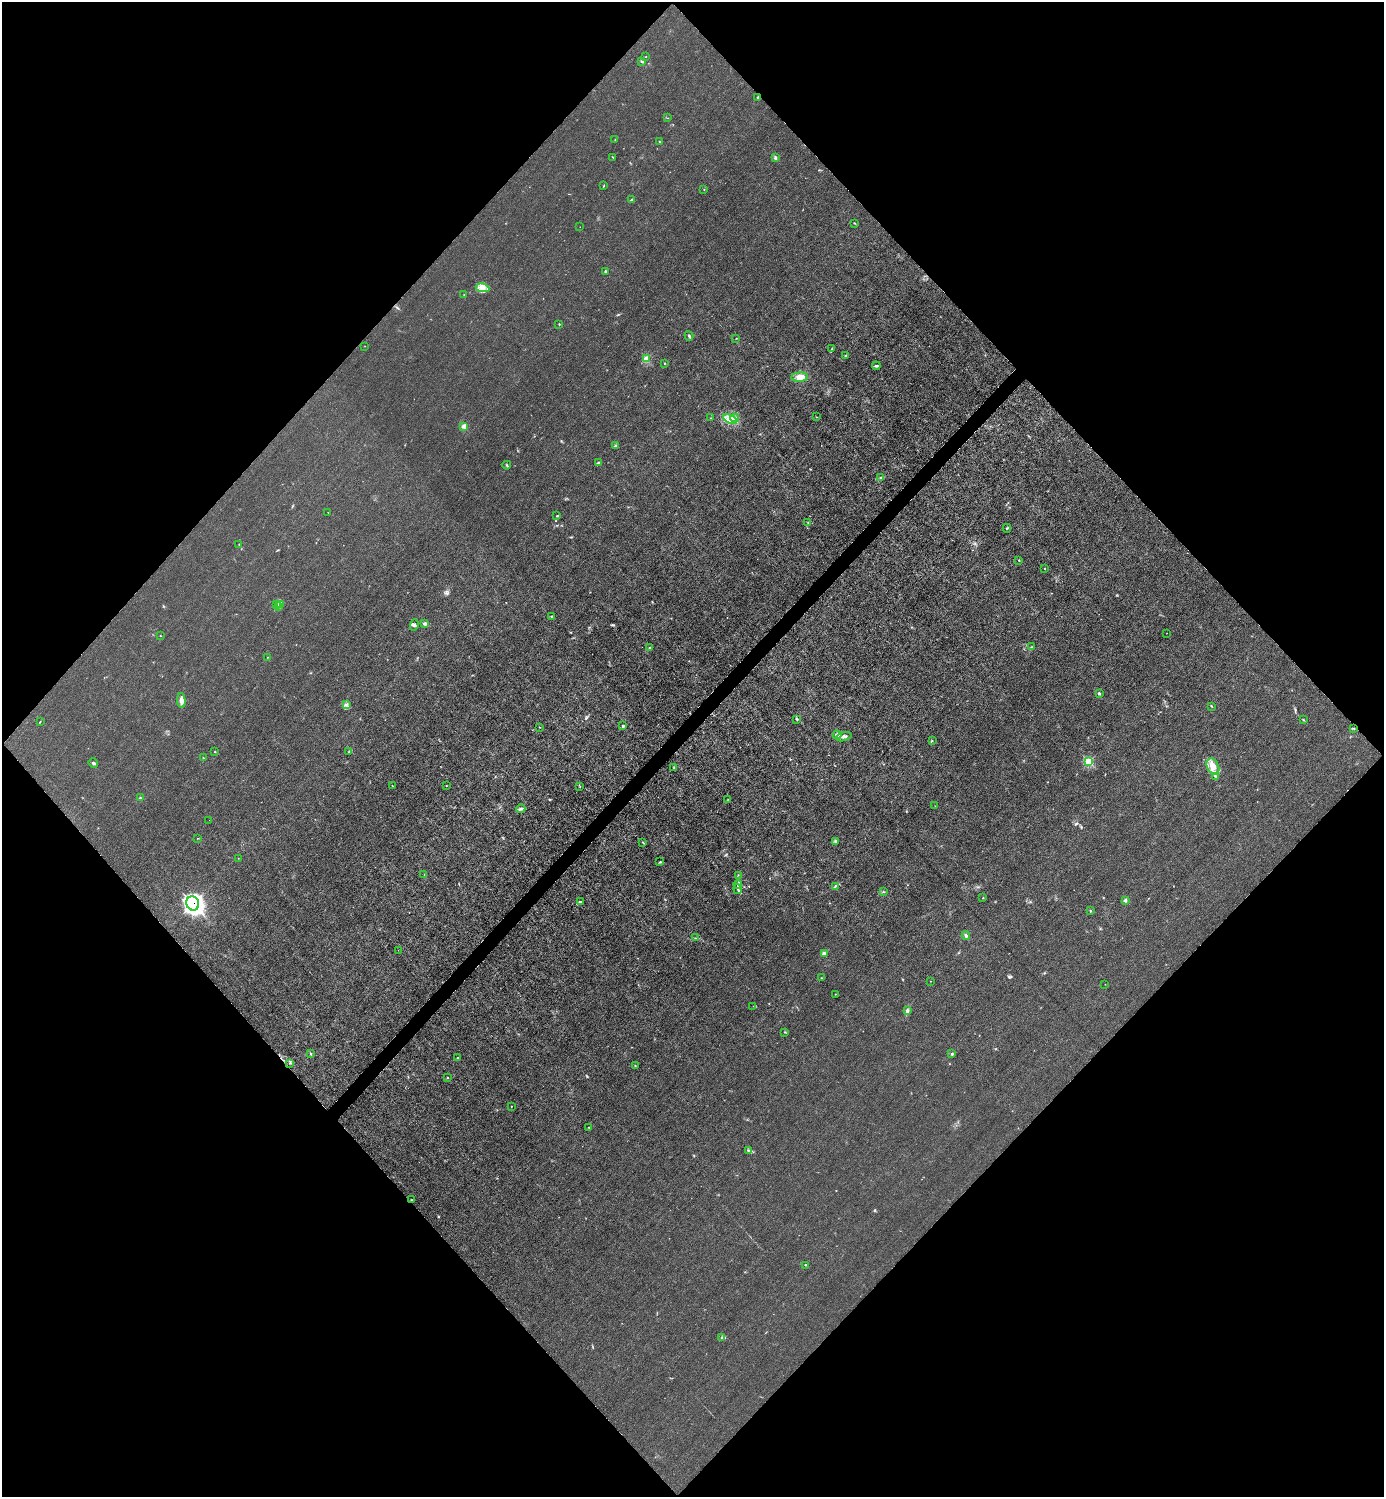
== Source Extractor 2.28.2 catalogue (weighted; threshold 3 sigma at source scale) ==
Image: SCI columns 301-5827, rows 3-5982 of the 5985 x 5985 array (HDU 1 of 3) = the unmasked area's bounding box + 8 px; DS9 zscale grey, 4 x 4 block average (1 PNG px = mean of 4 x 4 image px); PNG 1386 x 1499 px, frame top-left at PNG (2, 2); each listed source drawn as its Kron ellipse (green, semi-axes under 4 px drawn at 4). Shown black and unused: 51% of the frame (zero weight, under 3 of 4 exposures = <1% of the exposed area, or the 3 px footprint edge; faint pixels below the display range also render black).
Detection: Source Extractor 2.28.2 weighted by HDU 2 'WHT'. Background 0.0213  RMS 0.0062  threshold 0.0279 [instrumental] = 3 sigma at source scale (4.5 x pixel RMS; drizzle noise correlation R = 1.50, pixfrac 1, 0.05/0.05 arcsec/px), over >= 5 px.
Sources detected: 130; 1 cosmic-ray / hot-pixel residue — neither listed nor drawn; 2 coinciding with a brighter row at this scale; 6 inside a brighter listed object's ellipse — not listed separately; the other 121 listed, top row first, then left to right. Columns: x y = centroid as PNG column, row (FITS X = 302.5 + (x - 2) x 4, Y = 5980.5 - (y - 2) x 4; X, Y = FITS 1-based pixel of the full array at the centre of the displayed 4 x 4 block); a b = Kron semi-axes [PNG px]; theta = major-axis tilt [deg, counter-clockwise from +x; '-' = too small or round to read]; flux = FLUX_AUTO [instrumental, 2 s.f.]
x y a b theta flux
646 57 2 2 - 1.1
642 61 2 2 - 5.5
758 97 3 2 - 4.1
668 118 2 2 - 1.1
615 140 2 2 - 0.99
659 141 3 2 - 2
613 157 2 2 - 1.9
775 158 3 3 - 6.9
604 186 2 2 - 1.9
704 189 2 2 - 1.7
631 200 3 2 - 3.6
854 223 2 2 - 1.5
580 227 2 2 - 0.62
605 272 3 2 - 4.3
483 288 7 4 -10 20
464 295 2 2 - 1.7
559 324 2 2 - 2
689 336 5 2 - 4.9
736 338 2 2 - 1.3
365 346 2 2 - 0.97
832 349 3 2 - 3
845 356 3 2 - 2.8
646 359 2 2 - 79
664 363 2 2 - 1.7
876 366 4 2 - 5.2
800 377 8 4 2 23
816 417 2 2 - 1.2
711 418 2 2 - 1.1
734 418 4 2 - 8.5
730 419 7 3 -28 23
464 426 2 2 - 27
615 446 2 2 - 2.7
599 463 3 2 - 5
507 465 4 2 - 3.2
880 477 3 2 - 3.2
328 512 2 2 - 1.2
557 516 3 2 - 2
808 522 2 2 - 2.1
1007 528 4 2 - 3.8
239 544 2 2 - 1.4
1019 560 2 2 - 1.9
1045 569 2 2 - 1.3
281 604 2 2 - 2
277 605 3 3 - 6.2
279 607 3 2 - 4.3
551 616 2 2 - 2.3
424 623 4 3 - 6.4
414 625 6 3 74 6.7
1167 633 2 2 - 0.81
160 636 2 2 - 1.2
1032 647 2 2 - 1
650 648 4 2 - 3.3
268 657 2 2 - 0.92
1099 693 2 2 - 7.8
181 701 7 3 -86 19
346 704 2 2 - 3.1
1211 706 3 2 - 2.5
797 719 3 2 - 3.4
1303 720 2 2 - 1.3
40 722 2 2 - 2
623 726 2 2 - 11
539 727 2 2 - 1.3
1354 728 2 2 - 2.1
837 735 4 3 - 10
844 737 8 3 15 11
932 741 2 2 - 1.7
214 752 2 2 - 1.8
348 752 2 2 - 1.9
203 758 2 2 - 1.6
1089 762 2 2 - 78
93 763 5 3 - 5.8
1213 766 8 5 -63 29
674 768 2 2 - 1.5
1215 776 3 2 - 3.1
392 786 2 2 - 1.8
446 786 2 2 - 1.8
580 787 2 2 - 1.2
140 798 4 2 - 2.9
728 799 2 2 - 0.89
935 806 2 2 - 0.88
521 809 4 3 - 6.9
209 820 2 2 - 0.73
198 838 2 2 - 0.98
836 841 4 2 - 3.8
642 842 2 2 - 1.6
238 858 2 2 - 0.69
660 862 2 2 - 2.1
424 874 2 2 - 1
738 875 2 2 - 1.5
738 884 4 2 - 5.6
835 886 3 2 - 4.1
738 889 5 2 - 7.1
883 892 2 2 - 1.6
983 898 2 2 - 1.2
1125 900 2 2 - 8.9
580 902 2 2 - 6.8
193 903 7 6 - 1300
1091 911 2 2 - 2.8
966 935 4 2 - 4.7
695 938 2 2 - 1.1
398 950 2 2 - 0.68
824 954 2 2 - 18
822 978 2 2 - 2.7
930 981 2 2 - 1.1
1105 984 2 2 - 0.84
835 994 2 2 - 1.2
753 1006 2 2 - 0.74
907 1011 4 3 - 7.7
785 1032 2 2 - 1.3
311 1054 2 2 - 2.2
952 1054 2 2 - 6.6
457 1058 2 2 - 2.9
290 1063 3 2 - 2.2
635 1066 2 2 - 1.7
447 1077 2 2 - 1.9
511 1107 2 2 - 1.1
588 1127 2 2 - 1.1
749 1151 4 3 - 6.6
411 1200 2 2 - 2.2
806 1265 2 2 - 1.5
722 1338 4 2 - 4.9
Overlapping masked pixels (flux is a lower limit): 2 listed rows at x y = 758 97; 193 903
Diffuse or blended objects may show on this block-average render without a row.